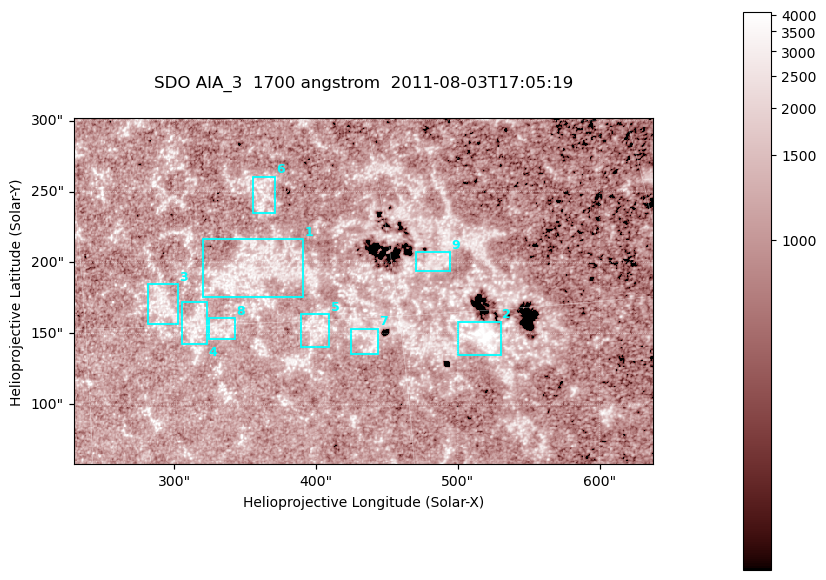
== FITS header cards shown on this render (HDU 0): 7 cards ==
TELESCOP= 'SDO     '           /
INSTRUME= 'AIA_3   '           /
WAVELNTH=                 1700 /
WAVEUNIT= 'angstrom'           /
DATE-OBS= '2011-08-03T17:05:19.729' /
CTYPE1  = 'HPLN-TAN'           /
CTYPE2  = 'HPLT-TAN'           /

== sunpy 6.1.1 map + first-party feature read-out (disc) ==
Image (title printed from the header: SDO AIA_3  1700 angstrom  2011-08-03T17:05:19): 666 x 399 px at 0.613 arcsec/px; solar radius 946 arcsec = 1543 px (partial field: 3.6% of the solar disc is inside the frame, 100% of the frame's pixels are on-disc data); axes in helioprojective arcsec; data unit not stated in the header (colour bar unlabelled)
Pointing: header CRPIX1/2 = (2049.23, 2048.32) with CRVAL1/2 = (0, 0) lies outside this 666 x 399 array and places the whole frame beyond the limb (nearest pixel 1.4 R_sun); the SolarSoft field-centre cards XCEN/YCEN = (433.3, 179.9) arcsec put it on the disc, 1982 arcsec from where CRPIX/CRVAL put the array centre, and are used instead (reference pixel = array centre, CRVAL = XCEN/YCEN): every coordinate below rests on XCEN/YCEN
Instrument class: DISC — disc imager (sunpy class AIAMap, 1700 A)
Bright regions (active regions / flare kernels): reference = the on-disc median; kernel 5 px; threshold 5 sigma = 1321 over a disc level ~1066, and >= 1.15x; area >= 265 px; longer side >= 5 px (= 3.1 arcsec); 9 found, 9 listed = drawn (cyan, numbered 1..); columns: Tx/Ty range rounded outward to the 2 arcsec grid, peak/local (2 s.f.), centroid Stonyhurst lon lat
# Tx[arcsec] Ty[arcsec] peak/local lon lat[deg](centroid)
1 320..392 176..218 3.2 +23 +17
2 500..530 134..158 7.9 +34 +14
3 280..304 156..186 3.1 +19 +16
4 306..324 142..172 3.1 +20 +15
5 390..410 140..164 3.5 +26 +15
6 354..372 234..262 3.1 +24 +21
7 424..444 134..154 3.2 +28 +14
8 324..344 146..162 3.2 +21 +15
9 470..496 194..208 2.8 +32 +17